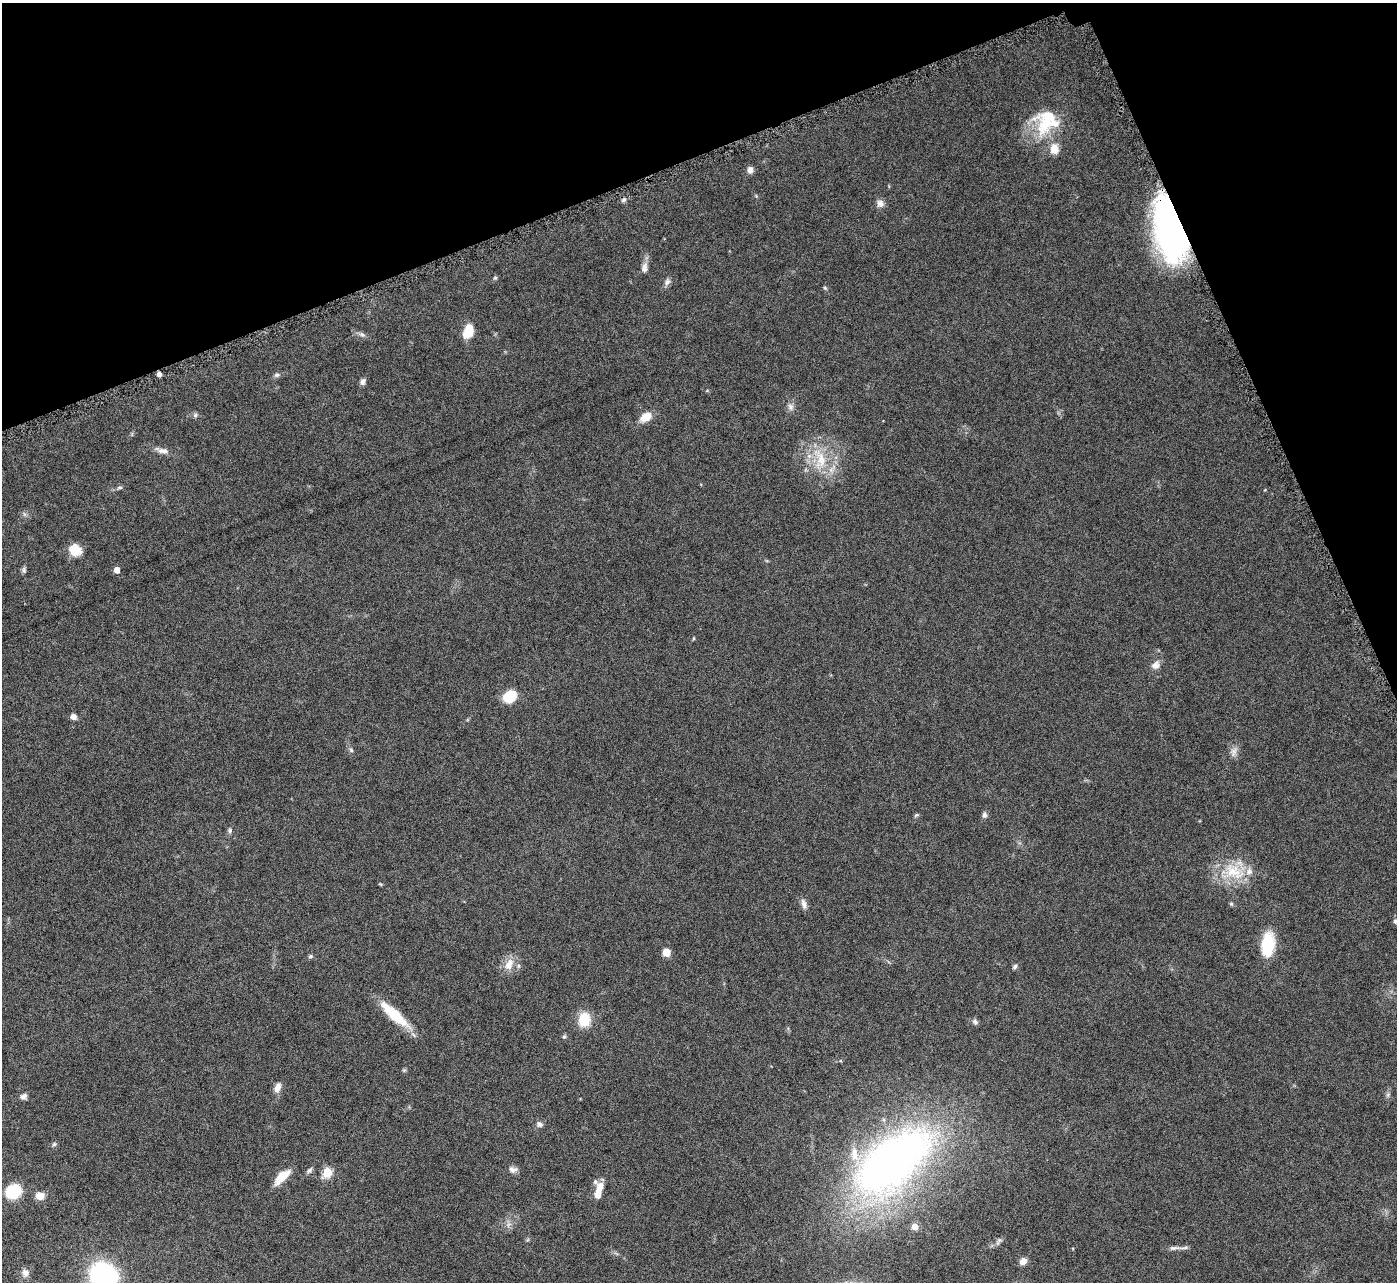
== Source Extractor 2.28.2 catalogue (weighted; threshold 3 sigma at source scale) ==
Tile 3 of 4 x 4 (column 3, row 1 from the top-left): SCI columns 2793-4187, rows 4130-5409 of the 5582 x 5570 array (HDU 1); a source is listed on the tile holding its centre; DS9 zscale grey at full resolution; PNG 1399 x 1284 px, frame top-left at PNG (2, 3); no overlay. Shown black and unused: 19% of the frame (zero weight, under 4 of 8 exposures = <1% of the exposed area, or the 3 px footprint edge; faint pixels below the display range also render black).
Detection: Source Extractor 2.28.2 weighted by HDU 2 'WHT'; one run over the whole footprint, this tile lists its part. Background 0.106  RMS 0.0064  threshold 0.0264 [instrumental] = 3 sigma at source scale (4.09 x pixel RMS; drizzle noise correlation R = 1.36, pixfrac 0.8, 0.05/0.05 arcsec/px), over >= 5 px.
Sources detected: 69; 1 inside a brighter object's white glare — not listed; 6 inside a brighter listed object's ellipse — not listed separately; the other 62 listed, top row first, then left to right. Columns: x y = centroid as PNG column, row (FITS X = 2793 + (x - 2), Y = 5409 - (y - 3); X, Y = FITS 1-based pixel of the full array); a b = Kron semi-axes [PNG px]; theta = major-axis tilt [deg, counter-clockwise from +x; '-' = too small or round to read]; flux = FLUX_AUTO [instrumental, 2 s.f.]
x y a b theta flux
1045 123 37 21 68 27
1054 149 13 10 -88 6.8
750 170 7 7 - 2.9
624 200 6 5 - 1.3
880 203 11 9 89 2.8
1171 228 46 22 -79 300
644 267 14 7 84 3.2
495 278 6 5 - 0.88
667 282 9 7 45 2.1
825 288 6 4 -46 0.73
468 331 15 10 67 11
362 334 9 6 -36 1.7
159 374 4 4 - 2.7
277 375 7 5 20 1.3
363 381 8 6 71 2
791 407 10 6 -84 2.2
195 415 7 5 46 1.2
646 417 12 8 33 8
163 451 15 7 -9 3.8
821 459 27 12 -75 16
120 487 7 4 5 1.1
77 549 17 12 80 6.8
24 570 8 5 -82 1.3
117 570 5 4 - 5.7
1155 665 11 10 - 3.5
510 697 15 12 36 13
73 717 7 6 - 2.5
351 750 7 4 -46 1
1234 752 15 5 74 2.7
916 815 7 4 44 0.83
985 815 8 6 90 1.7
230 830 7 5 76 1.3
1234 872 33 19 -27 22
804 904 14 6 -74 2.8
1231 904 5 5 - 0.84
1396 921 5 5 - 1.8
1268 944 24 13 83 22
666 952 7 7 - 5.9
310 956 6 5 - 0.94
509 964 17 10 62 6.7
1015 967 7 5 52 1.2
394 1014 40 10 -42 21
584 1020 13 10 76 17
975 1022 7 6 - 1.6
564 1037 5 5 - 0.88
278 1087 12 7 69 4.1
23 1096 9 7 22 2
539 1124 8 7 - 2.1
54 1144 6 5 - 1
893 1162 114 56 40 280
513 1169 11 7 -7 2.8
309 1171 9 5 38 1.5
327 1172 5 5 - 23
282 1177 19 8 43 11
599 1188 17 8 67 6.2
13 1191 12 11 - 25
40 1196 7 6 - 7.5
915 1227 5 5 - 7.5
1173 1248 10 6 7 1.9
1023 1261 8 7 - 4.1
25 1273 10 8 -37 2.6
104 1275 24 19 -26 76
Overlapping masked pixels (flux is a lower limit): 1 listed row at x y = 1171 228
Isophote crosses this tile's border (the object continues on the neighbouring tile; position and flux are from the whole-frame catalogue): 2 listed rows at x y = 1396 921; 104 1275